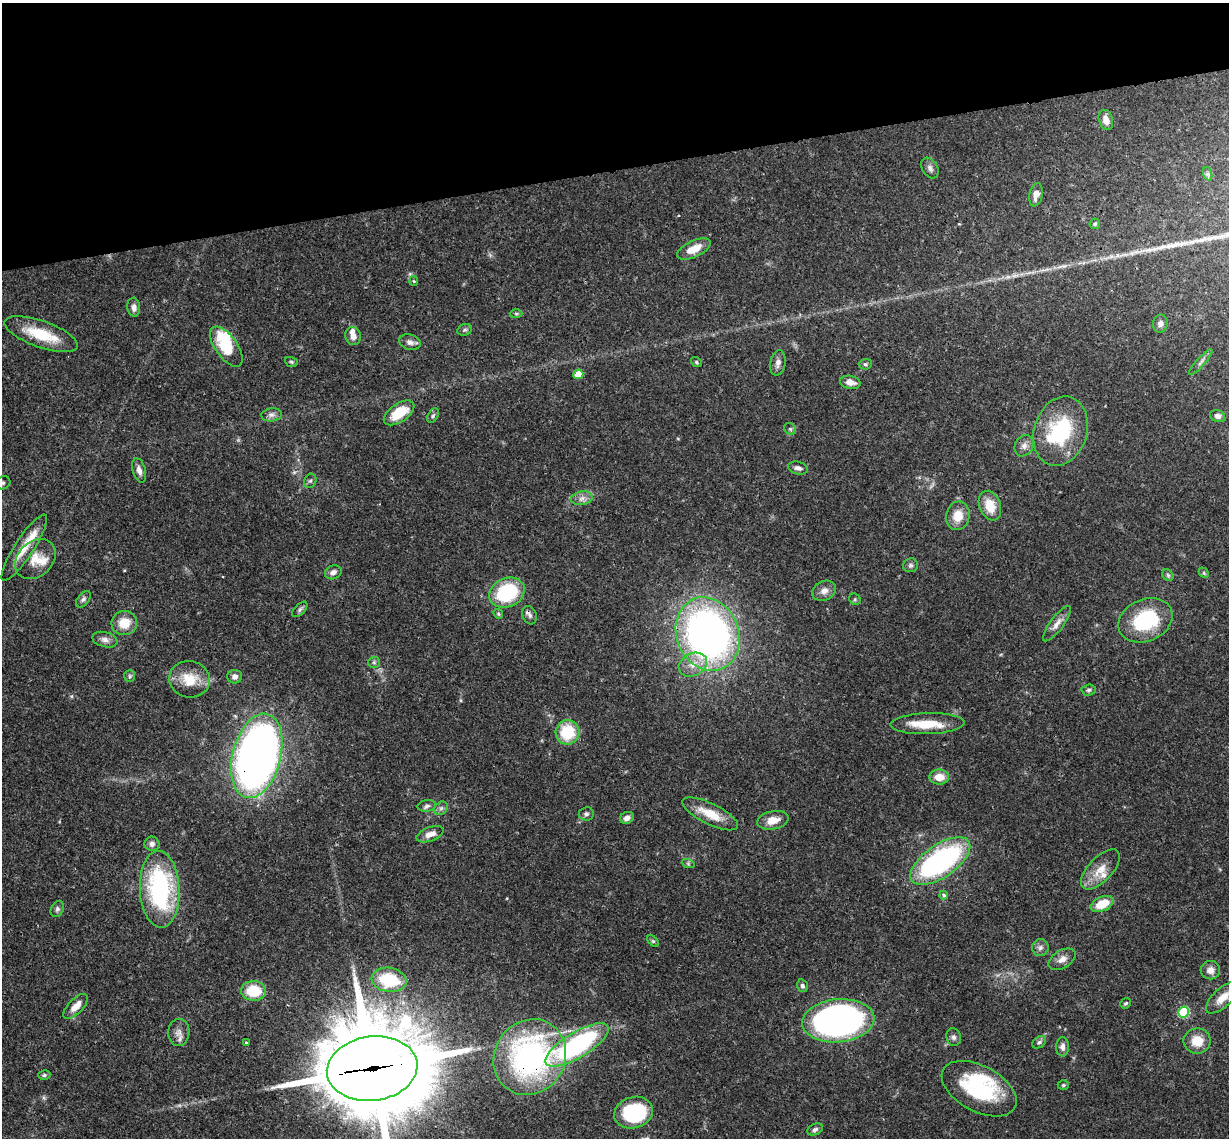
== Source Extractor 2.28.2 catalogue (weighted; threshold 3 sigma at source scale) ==
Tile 3 of 4 x 4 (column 3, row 1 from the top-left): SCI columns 2515-3741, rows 3676-4811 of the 5026 x 4964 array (HDU 1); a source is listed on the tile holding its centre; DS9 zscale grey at full resolution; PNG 1231 x 1140 px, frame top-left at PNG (2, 3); each listed source drawn as its Kron ellipse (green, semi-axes under 4 px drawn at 4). Shown black and unused: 15% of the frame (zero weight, under 3 of 4 exposures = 6% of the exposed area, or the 3 px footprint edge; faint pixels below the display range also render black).
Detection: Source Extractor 2.28.2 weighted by HDU 2 'WHT'; one run over the whole footprint, this tile lists its part. Background 0.0422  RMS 0.0029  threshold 0.0129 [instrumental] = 3 sigma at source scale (4.5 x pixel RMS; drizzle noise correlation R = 1.50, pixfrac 1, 0.05/0.05 arcsec/px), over >= 5 px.
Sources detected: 115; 1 too faint to see at this stretch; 3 inside a brighter object's white glare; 1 long thin detection or spike segment (spike, bleed or trail) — neither listed nor drawn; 5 inside a brighter listed object's ellipse — not listed separately; the other 105 listed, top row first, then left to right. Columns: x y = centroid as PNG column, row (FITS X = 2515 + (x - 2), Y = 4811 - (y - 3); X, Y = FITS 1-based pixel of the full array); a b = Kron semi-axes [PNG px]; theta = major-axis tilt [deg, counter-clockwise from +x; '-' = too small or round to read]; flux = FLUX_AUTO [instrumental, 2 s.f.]
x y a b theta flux
1106 120 10 7 -72 2.3
930 168 11 7 -58 1.1
1208 174 7 4 -72 0.61
1036 195 12 6 79 2.2
1095 224 5 5 - 0.66
694 249 18 8 25 4.3
414 281 5 4 - 0.32
134 307 9 6 -86 1.5
516 313 6 4 -1 0.43
1160 324 9 7 79 1.2
465 330 7 5 20 0.64
41 334 39 13 -19 11
353 336 9 7 -74 1.8
410 342 11 7 -18 1.2
226 347 23 11 -55 11
291 362 6 5 - 0.51
696 362 6 4 -38 0.37
1201 362 17 3 48 0.96
778 363 13 7 81 1.5
865 364 6 5 - 0.51
578 374 5 5 - 5.1
850 382 10 6 -9 2
399 413 17 9 35 7.6
272 415 10 6 6 1.2
433 416 8 5 62 0.68
1218 416 8 6 -20 1.3
790 429 6 5 - 0.57
1061 431 35 26 72 23
1024 446 11 9 59 1.7
798 468 10 6 -14 1.2
139 470 12 6 -75 1.6
310 481 7 6 - 0.65
3 483 8 6 19 0.71
582 498 11 6 11 1.5
990 506 15 10 -68 5.7
958 516 14 12 78 4.8
24 548 39 9 57 6.3
35 559 23 17 44 5.4
910 565 7 7 - 0.8
333 572 8 6 23 1.4
1204 573 6 4 -47 0.41
1168 575 6 5 - 0.45
824 591 12 9 26 1.9
507 593 18 14 24 21
83 599 9 5 52 0.84
855 599 6 5 - 0.47
300 609 9 5 46 0.74
498 614 5 4 - 0.38
530 615 9 7 -69 0.97
1145 620 28 21 23 20
124 623 13 12 - 5.4
1057 624 21 7 53 2.3
708 634 38 31 -69 150
105 640 13 7 -14 1.5
374 662 6 5 - 0.5
693 665 15 11 26 3.6
130 676 6 5 - 0.55
235 677 7 7 - 1.3
190 679 20 18 -12 7.2
1089 690 7 5 3 0.68
928 724 37 10 2 7.9
567 732 12 12 - 13
257 756 43 24 75 240
939 777 10 7 0 3.5
427 806 9 5 10 0.84
441 808 7 6 - 0.81
586 814 7 6 - 0.79
710 814 31 10 -26 6.7
627 818 7 5 25 1.6
773 820 16 9 11 3.6
430 834 14 7 21 2.1
152 844 7 7 - 1.1
940 861 35 16 35 60
688 863 6 4 -20 0.43
1100 869 25 12 47 4.8
160 889 38 20 -87 42
944 895 4 3 - 0.65
1102 904 12 7 24 7
57 909 8 6 64 0.79
653 941 7 4 -45 0.43
1040 948 8 8 - 1.2
1062 959 15 9 30 2
1210 970 10 9 - 2
389 980 17 12 -9 16
802 986 6 5 - 0.66
254 991 12 10 -2 9.9
1223 998 21 9 42 3.6
1126 1003 5 4 - 0.49
76 1006 16 7 46 3.1
1184 1012 5 5 - 18
838 1021 36 21 5 130
179 1032 14 10 88 2.1
954 1037 9 7 -72 0.93
1197 1041 13 12 - 4.8
246 1042 3 3 - 0.36
1039 1042 7 5 36 0.67
577 1045 36 12 31 51
1062 1047 9 6 88 1.4
530 1057 39 35 58 72
372 1069 45 32 7 5000
44 1075 6 5 - 0.58
1063 1085 5 4 - 0.44
979 1089 41 23 -28 24
634 1113 20 15 18 22
815 1129 8 5 26 0.78
Overlapping masked pixels (flux is a lower limit): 5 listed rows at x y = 530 615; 257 756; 577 1045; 530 1057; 372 1069
Isophote crosses this tile's border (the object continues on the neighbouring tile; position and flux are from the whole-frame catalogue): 2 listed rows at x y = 3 483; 372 1069